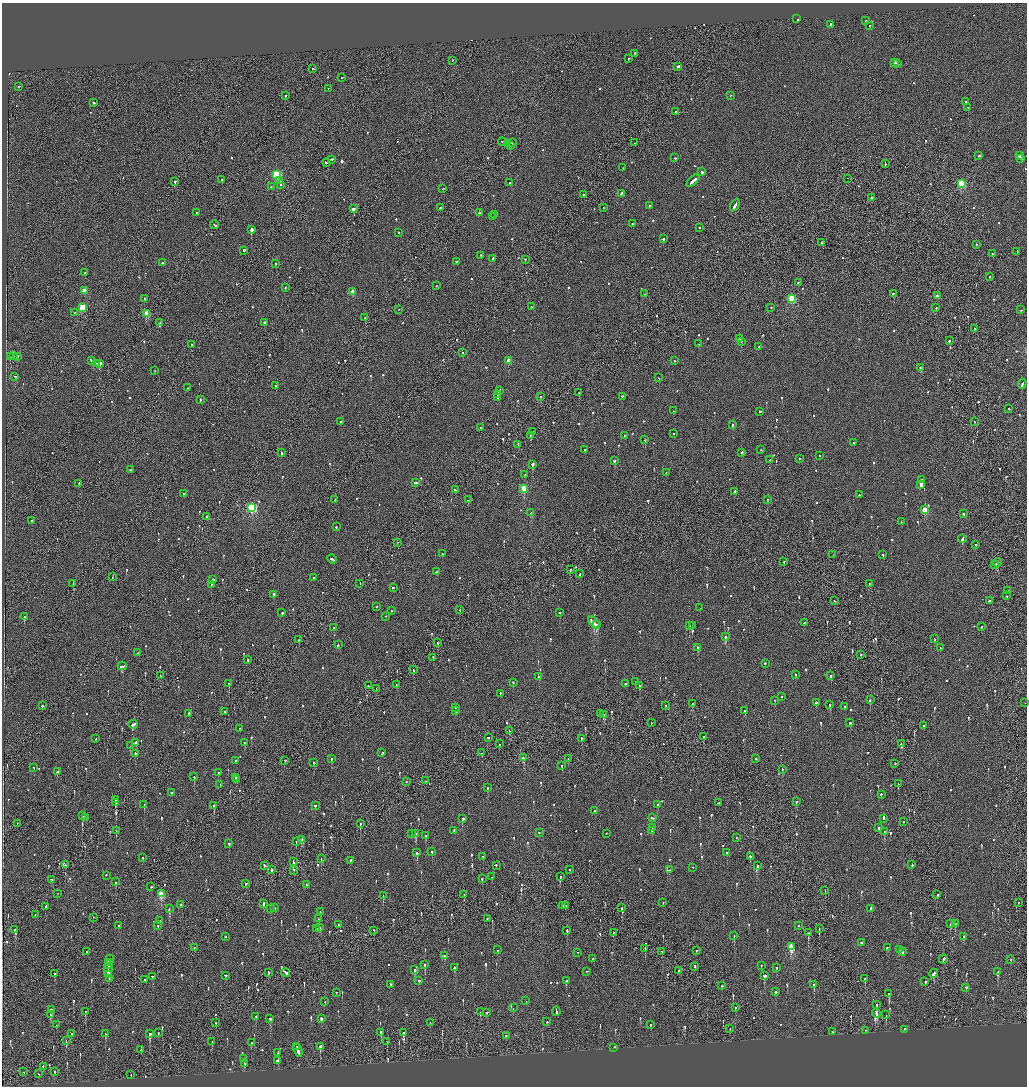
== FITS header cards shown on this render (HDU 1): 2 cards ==
NAXIS1  =                 2050
NAXIS2  =                 2168

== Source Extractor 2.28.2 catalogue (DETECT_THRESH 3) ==
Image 2050 x 2168 px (HDU 1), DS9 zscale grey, zoomed out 1/2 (1 PNG px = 2 x 2 image px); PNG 1029 x 1088 px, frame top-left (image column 2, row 2168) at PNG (2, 3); each listed source drawn as its Kron ellipse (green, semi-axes under 4 px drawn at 4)
Background -0.0968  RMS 0.064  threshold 0.191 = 3 sigma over >= 5 px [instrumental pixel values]
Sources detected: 1093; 45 cannot appear on this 1/2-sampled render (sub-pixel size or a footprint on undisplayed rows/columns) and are neither listed nor drawn; of the other 1048, the 500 brightest by FLUX_AUTO listed and drawn (548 fainter detections omitted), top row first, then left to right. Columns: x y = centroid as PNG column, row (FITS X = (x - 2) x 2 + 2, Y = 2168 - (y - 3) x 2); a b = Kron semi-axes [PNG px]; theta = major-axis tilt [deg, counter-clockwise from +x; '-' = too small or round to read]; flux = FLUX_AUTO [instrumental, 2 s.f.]
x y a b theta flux
797 19 2 1 - 510
866 21 2 2 - 110
830 25 4 2 - 280
869 26 2 2 - 150
635 54 2 2 - 99
628 59 2 2 - 99
453 61 2 2 - 87
895 63 4 2 - 470
897 64 3 1 - 240
677 67 3 2 - 380
313 69 2 2 - 520
342 78 2 2 - 98
18 87 2 2 - 100
328 89 2 1 - 170
285 96 2 2 - 320
730 96 2 2 - 130
965 102 2 2 - 130
93 103 3 2 - 190
968 108 2 1 - 540
676 112 2 2 - 260
503 142 5 2 - 330
512 143 2 2 - 130
635 143 2 2 - 86
507 144 4 2 - 730
511 146 2 2 - 85
979 156 2 2 - 130
1019 156 2 2 - 520
675 158 2 2 - 85
1021 159 3 1 - 220
331 160 3 2 - 180
326 163 3 2 - 440
885 164 2 1 - 310
623 168 2 1 - 100
701 172 3 2 - 270
277 175 3 3 - 1300
847 179 2 1 - 83
222 180 2 2 - 280
280 181 2 1 - 200
693 181 8 2 43 610
175 182 3 1 - 200
509 183 2 2 - 72
961 184 3 3 - 900
281 185 2 2 - 100
271 187 2 1 - 84
443 189 2 2 - 87
622 194 3 2 - 130
583 195 2 1 - 160
871 198 2 2 - 210
735 205 6 2 62 640
650 206 2 2 - 130
440 208 2 2 - 130
603 208 2 2 - 150
353 209 3 2 - 1600
197 213 2 2 - 100
480 213 3 2 - 190
494 215 2 2 - 110
493 217 2 2 - 85
632 224 2 1 - 200
214 225 4 2 - 240
700 228 2 2 - 100
251 230 2 2 - 6400
399 233 2 2 - 120
663 239 2 2 - 560
822 243 2 2 - 95
976 245 2 2 - 120
244 251 2 2 - 560
1017 252 2 2 - 89
992 254 2 2 - 110
481 256 3 2 - 150
493 259 3 2 - 120
525 260 2 1 - 100
456 262 2 2 - 150
162 263 2 2 - 210
276 264 2 2 - 80
85 273 2 2 - 140
989 277 2 2 - 110
798 283 2 2 - 82
436 286 2 2 - 98
285 288 2 2 - 77
84 291 3 3 - 310
353 292 3 3 - 200
645 294 2 2 - 170
893 294 2 2 - 110
937 296 2 2 - 470
145 299 2 2 - 190
792 299 3 3 - 930
531 307 2 2 - 120
82 308 3 3 - 390
771 308 2 2 - 77
936 308 2 1 - 99
398 310 2 1 - 93
1021 310 2 2 - 75
75 313 2 2 - 76
147 314 3 3 - 360
365 318 2 2 - 88
160 323 2 1 - 100
264 323 2 2 - 120
975 329 2 1 - 72
740 339 2 2 - 190
949 341 2 2 - 510
741 342 2 1 - 500
698 344 2 1 - 130
192 345 2 2 - 360
759 347 2 2 - 130
463 353 2 2 - 84
13 356 2 1 - 500
10 357 2 2 - 160
17 357 2 2 - 380
91 361 3 2 - 160
509 361 3 2 - 200
674 361 2 2 - 87
97 364 2 2 - 280
99 364 2 2 - 5800
920 368 2 2 - 220
155 371 2 2 - 89
15 377 2 2 - 94
659 378 2 1 - 69
1022 384 5 2 - 420
276 386 2 1 - 98
187 388 2 2 - 95
499 391 4 2 - 550
579 393 2 1 - 260
498 395 2 2 - 180
540 397 2 2 - 89
622 397 2 2 - 94
498 398 2 2 - 89
200 400 2 2 - 310
1009 409 2 1 - 230
674 411 2 2 - 70
760 412 2 2 - 180
340 422 2 2 - 99
974 422 2 1 - 80
732 425 2 2 - 140
481 428 2 2 - 97
533 432 2 2 - 73
674 434 2 2 - 100
530 436 2 2 - 190
624 436 2 2 - 110
645 440 2 1 - 390
854 443 2 2 - 72
518 445 2 1 - 87
585 450 3 2 - 480
761 450 2 2 - 69
282 453 2 2 - 140
742 453 2 2 - 150
819 456 2 2 - 130
800 459 2 2 - 92
770 460 2 2 - 110
615 461 2 2 - 550
533 465 2 2 - 1100
130 470 2 2 - 74
666 473 2 2 - 85
525 475 2 2 - 86
921 480 4 2 - 1300
416 483 3 2 - 240
79 484 2 2 - 280
921 485 4 2 - 960
524 489 3 3 - 580
455 490 2 2 - 120
734 492 2 2 - 510
184 494 2 2 - 350
859 495 2 2 - 97
335 500 2 2 - 72
468 500 2 2 - 100
767 500 2 1 - 100
252 508 4 3 - 1800
925 510 3 3 - 360
531 513 3 2 - 710
963 514 2 2 - 190
207 517 2 2 - 100
31 521 2 2 - 140
901 522 2 1 - 91
336 527 2 2 - 160
962 539 4 2 - 260
397 543 2 1 - 120
976 545 2 2 - 550
442 554 2 1 - 100
833 555 2 2 - 73
883 555 3 2 - 170
332 559 5 2 - 260
784 562 2 2 - 96
997 563 4 2 - 270
995 565 2 1 - 110
570 570 2 2 - 120
436 572 2 2 - 150
580 574 3 1 - 140
113 577 2 2 - 100
314 578 2 2 - 71
213 580 2 2 - 300
73 584 2 1 - 71
360 584 2 1 - 97
870 584 2 2 - 77
211 585 2 2 - 77
393 588 2 1 - 140
1008 591 2 1 - 90
274 595 2 2 - 250
1007 596 2 1 - 99
834 601 2 1 - 70
989 601 2 2 - 190
376 607 2 2 - 170
700 608 2 2 - 330
460 610 2 1 - 76
392 611 2 2 - 71
282 613 2 2 - 250
560 613 2 2 - 240
24 617 2 2 - 750
386 617 2 2 - 130
594 623 7 2 -41 1100
805 623 2 2 - 250
597 625 3 2 - 250
689 626 2 2 - 170
692 626 2 2 - 71
981 627 2 2 - 130
333 628 2 2 - 130
725 637 2 2 - 680
934 639 2 2 - 83
298 640 2 1 - 180
438 643 2 2 - 140
338 645 2 2 - 210
698 648 3 2 - 170
940 648 2 1 - 150
138 653 2 2 - 150
861 655 2 2 - 110
433 658 2 1 - 120
248 660 2 2 - 420
765 664 2 2 - 73
122 666 4 2 - 280
414 670 3 2 - 140
795 675 2 2 - 90
160 676 2 1 - 130
831 676 2 2 - 270
539 677 2 2 - 220
635 682 2 2 - 69
513 683 2 2 - 90
229 684 2 2 - 410
625 684 2 2 - 89
396 685 2 2 - 90
368 686 2 2 - 82
640 686 2 2 - 230
376 689 2 1 - 78
500 694 2 2 - 210
781 697 2 2 - 87
870 700 2 2 - 110
775 701 2 2 - 93
816 703 2 2 - 850
1025 703 2 1 - 120
692 704 2 2 - 88
830 705 2 2 - 260
42 706 2 2 - 350
665 706 2 2 - 74
844 707 2 2 - 120
455 708 2 2 - 98
456 711 2 2 - 81
745 711 2 2 - 140
225 712 2 2 - 350
189 714 2 2 - 150
600 714 2 2 - 71
604 715 3 2 - 130
651 723 2 1 - 90
850 723 2 2 - 200
133 725 5 2 - 250
923 726 2 2 - 130
240 729 2 2 - 140
510 731 2 2 - 75
703 737 2 2 - 86
488 738 3 2 - 140
96 739 2 1 - 71
582 739 2 2 - 160
135 743 3 2 - 170
245 743 2 2 - 150
499 744 2 2 - 84
901 744 2 2 - 160
130 746 2 2 - 540
382 753 2 2 - 94
482 753 2 2 - 110
136 754 3 2 - 240
523 758 4 2 - 230
331 759 2 2 - 230
568 759 2 2 - 71
755 759 2 2 - 220
236 761 2 2 - 79
285 761 2 1 - 91
314 763 2 2 - 70
895 764 2 2 - 91
562 766 2 2 - 210
34 768 2 2 - 71
782 770 2 1 - 79
57 772 3 2 - 80
218 773 2 2 - 160
194 777 2 2 - 500
235 778 2 2 - 100
237 780 2 1 - 200
425 781 2 1 - 110
406 782 2 2 - 76
898 784 2 1 - 130
220 785 2 1 - 78
488 788 2 2 - 240
171 793 2 2 - 110
881 795 2 2 - 97
116 800 3 1 - 460
796 802 2 2 - 98
115 803 3 2 - 290
718 803 3 2 - 180
144 805 2 1 - 130
658 805 2 2 - 86
214 806 2 2 - 400
315 806 2 2 - 150
595 811 2 2 - 290
82 816 3 2 - 190
85 818 2 2 - 130
652 818 3 2 - 180
462 819 2 2 - 390
883 819 3 2 - 190
903 822 2 2 - 87
17 824 2 1 - 90
360 824 2 2 - 500
653 828 2 2 - 110
879 828 2 2 - 100
116 831 2 2 - 140
454 831 2 2 - 110
652 831 2 2 - 74
884 832 2 2 - 170
539 833 2 2 - 310
411 834 2 2 - 74
415 834 2 2 - 620
606 834 2 2 - 110
425 836 2 2 - 180
737 838 2 2 - 71
302 840 4 2 - 450
296 842 2 1 - 350
229 844 2 2 - 190
432 852 2 2 - 76
417 853 2 2 - 540
727 853 2 2 - 120
483 857 2 2 - 74
750 857 2 2 - 320
142 858 2 2 - 77
321 859 2 2 - 93
350 861 2 2 - 140
293 862 3 2 - 210
65 865 2 2 - 280
912 865 2 2 - 79
265 866 3 2 - 130
496 866 2 2 - 120
757 866 3 2 - 220
693 868 2 1 - 120
271 870 2 2 - 880
569 870 2 2 - 81
669 870 2 1 - 120
294 871 2 2 - 84
106 876 2 2 - 81
492 877 2 1 - 82
560 877 2 2 - 130
482 879 2 2 - 310
51 880 3 2 - 200
116 882 2 2 - 180
246 884 2 2 - 110
306 885 2 2 - 380
150 887 2 1 - 590
825 891 2 2 - 110
57 894 2 2 - 90
161 894 3 3 - 550
464 895 3 2 - 140
937 895 2 2 - 150
383 896 2 2 - 210
663 903 2 2 - 76
1018 903 2 1 - 76
263 904 4 2 - 250
181 905 2 2 - 100
563 906 2 2 - 99
565 906 2 1 - 300
46 907 2 2 - 79
274 908 2 2 - 73
622 908 3 2 - 210
169 909 3 2 - 120
271 909 2 2 - 100
871 909 3 2 - 250
320 912 2 1 - 170
35 915 2 2 - 100
93 918 2 1 - 120
318 919 2 2 - 77
487 919 2 2 - 110
160 921 2 2 - 92
950 924 2 2 - 110
955 924 2 2 - 83
338 925 2 2 - 88
118 926 2 2 - 510
158 926 2 2 - 72
798 926 2 2 - 76
320 928 2 2 - 71
317 929 2 2 - 98
819 929 2 1 - 410
15 930 3 2 - 150
374 931 2 1 - 130
567 931 2 2 - 200
613 933 2 1 - 89
808 933 3 2 - 300
734 936 2 2 - 370
225 937 2 2 - 69
963 937 2 2 - 97
861 943 2 2 - 170
791 947 3 3 - 630
194 948 2 2 - 160
887 948 3 2 - 150
645 949 2 2 - 130
497 950 2 2 - 72
900 950 4 2 - 330
697 951 2 2 - 90
86 952 2 1 - 79
662 952 2 1 - 360
902 952 2 2 - 150
578 953 2 2 - 80
444 956 2 2 - 79
593 959 2 2 - 72
110 960 5 2 - 310
943 960 4 2 - 270
1010 960 2 2 - 98
108 963 3 2 - 360
108 965 2 2 - 260
425 965 2 2 - 300
761 966 2 1 - 78
694 967 2 2 - 310
454 968 2 2 - 730
776 968 2 2 - 74
108 970 6 2 -89 480
415 970 2 2 - 140
679 971 2 2 - 110
587 972 2 1 - 180
997 972 2 2 - 890
268 973 3 2 - 130
286 973 5 2 - 730
54 974 2 2 - 190
933 974 5 2 - 330
108 975 3 2 - 210
225 976 3 2 - 210
764 976 3 2 - 230
152 977 2 2 - 85
109 979 2 2 - 76
865 979 2 2 - 400
145 980 2 2 - 150
419 981 2 2 - 120
566 981 3 2 - 72
925 982 2 2 - 560
391 985 3 2 - 120
814 985 3 2 - 200
722 986 2 2 - 180
966 988 2 2 - 100
776 992 3 2 - 160
336 993 2 2 - 72
889 994 3 2 - 230
526 1001 2 1 - 110
325 1002 2 2 - 81
877 1005 2 2 - 140
513 1008 2 1 - 280
735 1008 2 2 - 85
51 1010 2 2 - 92
85 1012 2 1 - 230
480 1012 2 2 - 100
556 1012 4 2 - 320
487 1013 2 2 - 120
876 1013 5 2 - 240
50 1015 2 2 - 82
886 1015 2 1 - 240
256 1017 3 2 - 160
270 1019 3 2 - 110
321 1019 4 2 - 210
547 1022 2 1 - 130
216 1023 2 2 - 89
430 1023 2 2 - 74
57 1025 2 1 - 83
651 1025 2 2 - 90
730 1029 2 2 - 120
904 1030 2 2 - 100
865 1031 2 1 - 150
832 1032 2 2 - 84
158 1033 2 2 - 82
381 1033 3 2 - 310
404 1033 2 1 - 200
71 1034 2 2 - 70
105 1034 2 2 - 120
149 1034 2 2 - 890
506 1036 2 2 - 150
66 1041 4 2 - 70
212 1042 2 2 - 160
387 1042 2 2 - 73
251 1043 2 2 - 120
297 1047 2 1 - 100
320 1047 3 2 - 670
614 1048 2 2 - 97
141 1050 2 2 - 160
298 1051 7 2 -68 510
278 1053 4 2 - 320
244 1059 2 2 - 270
277 1061 4 2 - 280
245 1064 2 2 - 170
43 1067 2 2 - 92
24 1072 2 1 - 71
54 1072 2 2 - 91
38 1074 2 2 - 81
131 1075 2 1 - 83
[548 fainter detections neither listed nor drawn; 45 sub-pixel or undisplayed-footprint detections neither listed nor drawn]